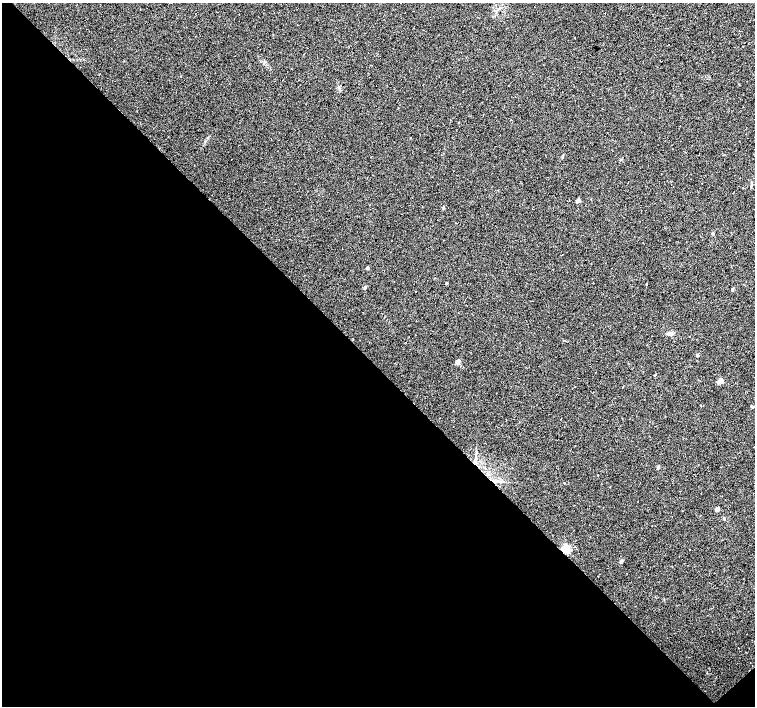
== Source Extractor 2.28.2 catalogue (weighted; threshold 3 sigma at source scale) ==
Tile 14 of 4 x 4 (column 2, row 4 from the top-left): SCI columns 1505-3009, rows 154-1561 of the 6024 x 6004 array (HDU 1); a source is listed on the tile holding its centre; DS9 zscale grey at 2 x 2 block average (1 PNG px = mean of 2 x 2 image px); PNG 757 x 708 px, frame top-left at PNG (2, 3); no overlay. Shown black and unused: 48% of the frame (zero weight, under 3 of 4 exposures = <1% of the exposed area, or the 3 px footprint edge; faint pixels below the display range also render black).
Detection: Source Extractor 2.28.2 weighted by HDU 2 'WHT'; one run over the whole footprint, this tile lists its part. Background 0.0373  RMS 0.0091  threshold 0.0409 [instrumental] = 3 sigma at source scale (4.5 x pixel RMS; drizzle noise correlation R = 1.50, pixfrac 1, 0.0396/0.0396 arcsec/px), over >= 5 px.
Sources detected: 22; all 22 listed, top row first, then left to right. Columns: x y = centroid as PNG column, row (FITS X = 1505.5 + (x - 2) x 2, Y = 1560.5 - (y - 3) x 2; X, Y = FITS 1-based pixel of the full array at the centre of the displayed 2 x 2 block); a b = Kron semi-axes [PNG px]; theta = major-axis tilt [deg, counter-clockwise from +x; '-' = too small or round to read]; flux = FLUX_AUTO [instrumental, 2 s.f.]
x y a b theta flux
499 9 3 2 - 1.6
180 76 2 2 - 0.75
621 159 3 2 - 1.6
578 201 2 2 - 15
713 234 2 2 - 5
367 268 2 2 - 5.4
447 283 2 2 - 3
646 284 2 2 - 1.3
365 287 2 2 - 7.6
732 289 2 2 - 4.9
670 333 7 4 4 6.3
563 340 2 2 - 1.1
697 355 2 2 - 6.9
458 362 3 2 - 21
720 381 3 2 - 32
658 468 2 2 - 6.3
598 475 2 2 - 0.83
496 481 11 3 -7 7
564 483 2 2 - 0.8
717 509 4 3 - 7.1
565 549 3 3 - 150
621 561 3 2 - 6.9
Overlapping masked pixels (flux is a lower limit): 1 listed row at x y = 565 549
Diffuse or blended objects may show on this block-average render without a row.